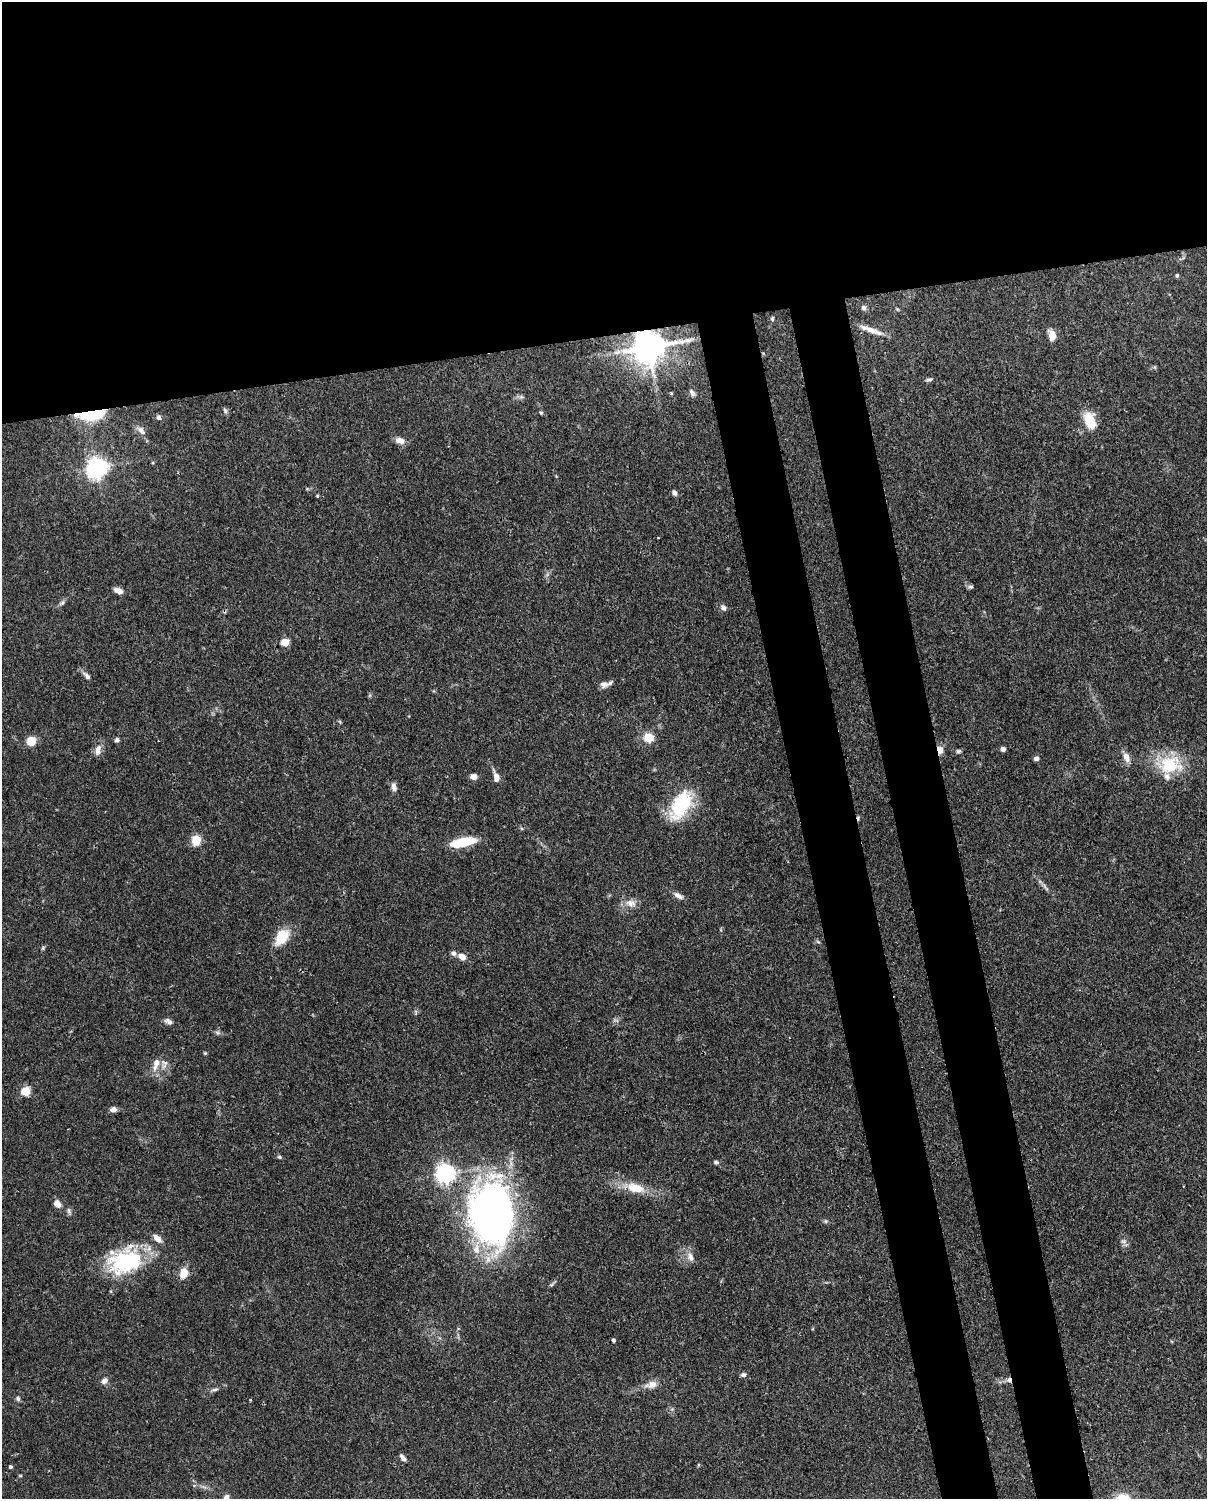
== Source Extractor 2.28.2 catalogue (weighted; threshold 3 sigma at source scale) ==
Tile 2 of 4 x 3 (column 2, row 1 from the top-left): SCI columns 1296-2500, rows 3257-4753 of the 5012 x 4911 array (HDU 1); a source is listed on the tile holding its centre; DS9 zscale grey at full resolution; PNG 1209 x 1501 px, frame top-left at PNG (2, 2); no overlay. Shown black and unused: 30% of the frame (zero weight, under 3 of 4 exposures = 7% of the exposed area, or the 3 px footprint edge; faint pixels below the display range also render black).
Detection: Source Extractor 2.28.2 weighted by HDU 2 'WHT'; one run over the whole footprint, this tile lists its part. Background 0.109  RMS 0.0042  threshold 0.0187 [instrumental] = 3 sigma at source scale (4.5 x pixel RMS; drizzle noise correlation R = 1.50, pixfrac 1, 0.05/0.05 arcsec/px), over >= 5 px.
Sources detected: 83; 1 inside a brighter object's white glare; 2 cosmic-ray / hot-pixel residue — not listed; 4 inside a brighter listed object's ellipse — not listed separately; the other 76 listed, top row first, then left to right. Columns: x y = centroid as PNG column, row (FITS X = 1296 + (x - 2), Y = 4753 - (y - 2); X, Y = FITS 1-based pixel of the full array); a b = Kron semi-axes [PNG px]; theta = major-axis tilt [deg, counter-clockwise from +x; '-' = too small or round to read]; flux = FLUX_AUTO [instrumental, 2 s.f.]
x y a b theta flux
1177 275 5 4 - 0.54
864 308 7 6 - 1.2
772 319 5 3 - 0.43
871 330 34 6 -19 4.7
1052 335 10 7 -74 4.6
688 340 10 5 6 1.5
649 347 9 9 - 970
929 380 9 4 13 0.92
692 393 8 5 -52 1.3
225 411 8 5 -64 0.86
94 413 37 14 13 20
541 413 5 4 - 0.52
159 417 7 6 - 1.1
1090 420 16 10 -68 13
141 431 13 8 -49 2.3
400 440 12 8 -22 2.8
97 467 7 7 - 200
674 493 7 5 -55 1.3
317 496 4 3 - 0.45
971 587 9 4 0 0.8
118 590 10 6 -22 2.4
62 603 9 4 48 1.1
723 608 9 6 -42 1.4
285 642 5 5 - 13
87 676 11 5 -45 1.6
604 684 11 8 -4 2.4
340 722 6 4 -72 0.47
648 738 5 5 - 17
117 740 6 5 - 0.96
31 741 8 7 - 6.9
1003 749 5 5 - 1.4
98 750 14 8 79 2.9
940 750 10 7 -77 2.7
958 751 6 5 - 0.72
1126 757 12 7 -64 3.2
1036 758 6 5 - 1.2
1170 765 31 24 5 19
473 777 7 6 - 1.9
496 777 15 7 -80 2.5
394 787 11 6 -77 1.9
681 804 28 16 65 33
196 840 8 7 - 8.7
463 842 28 9 12 13
678 896 15 6 -31 2.1
631 903 16 10 -7 3.7
282 937 17 10 54 12
43 948 6 4 69 0.6
454 953 7 6 - 1.3
462 957 9 6 -29 3.3
167 1020 9 7 29 1.5
217 1033 8 4 -19 0.87
205 1053 4 4 - 0.45
156 1064 20 8 70 3.5
26 1091 5 5 - 19
113 1109 7 6 - 2.1
279 1157 5 4 - 0.6
716 1162 7 4 -15 0.89
445 1174 7 6 - 220
635 1188 26 13 -14 9
57 1204 7 6 - 3.5
69 1211 9 5 -64 0.99
491 1214 62 43 -85 200
826 1221 6 4 -90 0.57
1124 1241 8 4 -1 0.96
690 1257 13 8 -73 2.6
125 1261 43 31 14 37
184 1273 11 8 72 5.8
613 1340 4 4 - 0.86
743 1375 7 6 - 1.1
104 1381 9 7 42 1.8
652 1385 17 9 15 3.6
215 1389 10 4 6 1
18 1399 7 5 -88 0.87
403 1457 9 5 -51 1.6
11 1467 4 4 - 0.71
226 1498 9 6 75 2
Overlapping masked pixels (flux is a lower limit): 4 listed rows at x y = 871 330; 649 347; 94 413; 940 750
Isophote crosses this tile's border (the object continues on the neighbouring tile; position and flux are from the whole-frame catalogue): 1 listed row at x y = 226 1498